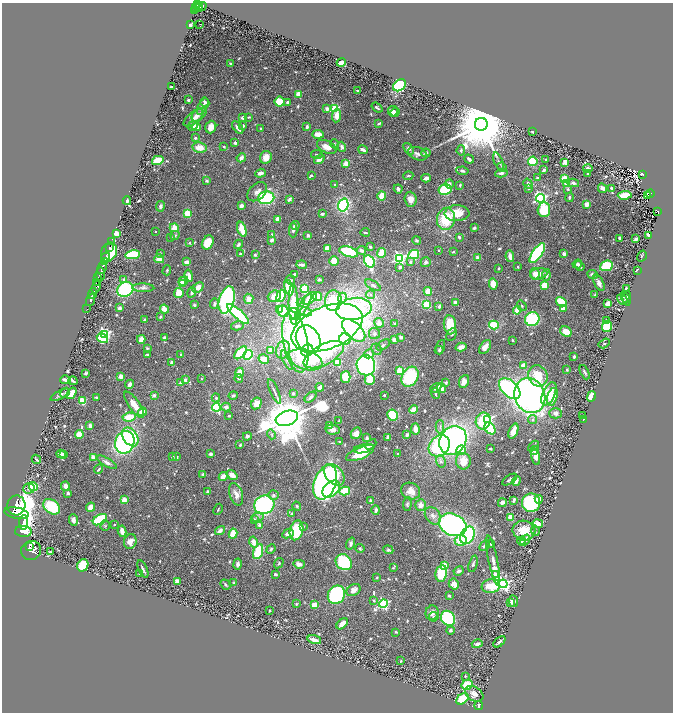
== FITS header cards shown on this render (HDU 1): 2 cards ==
NAXIS1  =                 1341
NAXIS2  =                 1420

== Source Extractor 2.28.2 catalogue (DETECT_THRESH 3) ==
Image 1341 x 1420 px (HDU 1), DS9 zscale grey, zoomed out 1/2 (1 PNG px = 2 x 2 image px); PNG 675 x 714 px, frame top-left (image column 1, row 1419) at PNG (2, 3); each listed source drawn as its Kron ellipse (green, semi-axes under 4 px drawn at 4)
Background 0.949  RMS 0.026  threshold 0.0775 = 3 sigma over >= 5 px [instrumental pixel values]
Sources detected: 814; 31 cannot appear on this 1/2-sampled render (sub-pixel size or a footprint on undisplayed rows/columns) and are neither listed nor drawn; of the other 783, the 500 brightest by FLUX_AUTO listed and drawn (283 fainter detections omitted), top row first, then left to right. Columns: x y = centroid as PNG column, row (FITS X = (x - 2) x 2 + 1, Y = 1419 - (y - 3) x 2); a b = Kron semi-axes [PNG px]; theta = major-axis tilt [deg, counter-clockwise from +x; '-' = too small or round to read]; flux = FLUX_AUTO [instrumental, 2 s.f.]
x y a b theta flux
197 4 3 2 - 600
199 6 2 1 - 190
200 7 6 3 31 610
196 8 4 2 - 310
194 10 3 2 - 260
200 24 2 1 - 59
190 25 3 2 - 38
230 63 3 3 - 7.5
341 63 5 3 - 28
400 85 7 5 40 420
171 87 3 2 - 9.1
358 91 3 2 - 7.8
298 94 2 2 - 130
188 100 2 2 - 9
205 102 5 4 - 15
280 102 5 5 - 130
288 102 3 3 - 13
203 106 9 4 61 22
335 108 3 3 - 380
377 108 6 3 -38 9.7
327 109 3 2 - 67
393 111 5 5 - 26
395 112 4 3 - 10
197 115 7 5 56 27
337 116 6 4 84 48
195 117 14 5 36 51
243 117 4 3 - 22
249 117 3 2 - 6.1
379 123 4 2 - 10
481 124 6 6 - 62000
192 126 5 4 - 37
243 126 3 2 - 7.5
196 127 5 3 - 41
211 127 6 5 - 49
307 127 4 3 - 13
238 128 7 3 -52 26
260 129 3 2 - 5.8
532 131 3 3 - 5.8
318 134 5 3 - 64
195 138 3 3 - 9.3
235 143 2 2 - 29
334 144 4 3 - 6.3
224 146 4 4 - 6.6
327 147 10 6 -27 56
342 147 5 3 - 20
199 148 7 5 -10 65
409 149 6 4 -51 17
363 150 5 2 - 31
461 150 5 3 - 13
426 153 5 4 - 12
317 154 6 3 -9 8.7
418 154 10 6 -21 24
266 157 6 6 - 56
241 158 5 3 - 24
319 159 6 3 38 23
469 159 5 3 - 16
545 159 2 2 - 6.1
158 160 6 4 16 95
499 161 9 2 -67 10
533 161 4 4 - 210
565 162 2 2 - 120
346 163 3 3 - 59
502 167 5 3 - 6.2
588 168 4 4 - 26
544 170 4 2 - 13
462 171 6 3 -9 11
260 173 5 3 - 24
501 173 6 3 11 17
588 173 2 2 - 31
643 174 4 3 - 140
311 175 2 2 - 15
408 176 5 2 - 6.5
426 178 5 3 - 27
538 178 4 2 - 7.8
564 179 4 4 - 100
207 181 3 3 - 10
567 183 4 3 - 79
573 183 6 3 -11 18
449 184 4 3 - 21
528 184 5 4 - 13
335 185 3 2 - 6.6
460 185 3 2 - 7
529 188 3 3 - 9.6
602 188 5 3 - 23
612 188 3 2 - 7
398 189 4 3 - 13
445 189 6 5 - 220
568 189 3 3 - 8.1
257 192 11 7 43 33
650 193 4 3 - 140
625 195 7 3 5 130
647 195 3 2 - 150
382 196 4 3 - 140
569 197 5 3 - 9.1
266 198 8 6 11 470
540 198 4 4 - 1300
290 199 3 2 - 19
410 199 7 6 - 41
127 201 4 3 - 12
587 204 3 3 - 54
343 205 6 5 - 860
160 206 5 4 - 18
241 206 4 3 - 21
544 210 7 6 - 270
658 212 4 3 - 120
187 213 3 3 - 100
457 213 12 8 2 100
322 214 4 3 - 9.6
278 219 3 3 - 58
446 219 11 9 79 220
295 226 4 4 - 24
174 228 4 4 - 60
474 228 4 3 - 11
242 229 8 3 -74 120
293 230 7 3 89 13
155 231 2 2 - 5.6
365 232 4 2 - 7.2
116 234 3 3 - 120
271 234 3 2 - 6.9
175 235 5 4 - 8.5
308 235 3 2 - 11
649 235 4 3 - 33
459 237 4 3 - 9.5
171 238 4 2 - 12
620 238 3 2 - 16
636 239 3 3 - 18
272 240 3 3 - 17
417 240 4 4 - 10
111 241 2 1 - 24
189 243 2 2 - 10
208 243 7 5 62 98
238 244 5 3 - 14
370 247 3 3 - 7
109 248 2 1 - 410
327 248 2 2 - 130
361 250 5 3 - 26
439 250 2 2 - 5.9
109 252 10 7 65 820
349 252 9 5 -18 310
453 252 3 2 - 6.3
240 253 3 3 - 7
381 253 5 3 - 110
537 253 11 5 55 660
160 254 4 3 - 5.9
564 254 3 3 - 14
133 255 7 4 8 310
255 255 3 3 - 8.7
414 255 5 4 - 280
510 256 6 3 -80 43
642 256 6 3 57 5.5
106 258 5 2 - 1700
399 258 4 4 - 1200
478 258 3 2 - 59
159 259 5 4 - 51
104 261 3 2 - 820
334 261 5 4 - 69
369 261 6 5 - 460
187 262 3 3 - 40
410 262 4 4 - 9.7
426 262 5 4 - 14
577 264 5 3 - 11
302 265 5 2 - 17
580 266 5 3 - 18
606 266 6 5 - 270
102 267 7 3 61 4000
400 267 3 3 - 15
518 267 2 2 - 10
499 268 2 2 - 11
167 270 5 2 - 6.7
637 270 3 2 - 10
101 274 7 3 90 1500
295 274 3 2 - 20
535 274 6 4 -83 36
539 274 9 5 8 47
546 275 6 3 84 24
593 275 5 3 - 24
189 276 6 3 -78 40
98 277 3 1 - 460
124 279 4 3 - 11
291 280 5 4 - 8.6
319 280 3 2 - 15
183 281 5 4 - 66
97 282 3 2 - 920
599 283 9 4 -63 27
182 284 4 3 - 36
493 284 6 4 -84 53
373 285 9 4 -31 17
544 285 4 3 - 100
96 287 6 3 70 940
198 287 6 4 43 41
289 287 8 4 -75 240
143 288 11 4 -2 18
305 288 4 4 - 140
626 288 2 2 - 9.5
125 289 8 7 - 560
428 291 4 4 - 71
192 292 5 3 - 17
179 293 5 5 - 82
92 294 5 2 - 2000
371 295 4 3 - 8.6
595 295 4 3 - 14
274 296 7 5 21 55
281 296 6 4 68 300
317 297 4 3 - 120
627 297 6 3 82 7.1
310 298 8 4 40 100
342 298 5 4 - 16
249 299 5 5 - 51
622 299 6 4 -43 21
626 299 7 3 -65 8.4
90 300 6 2 69 1700
227 300 14 7 75 1300
333 301 10 8 83 170
455 302 3 3 - 21
561 302 6 3 -30 150
300 303 4 4 - 5.5
214 304 5 3 - 17
294 304 21 5 -89 250
608 304 4 3 - 42
194 305 3 3 - 7
426 305 4 4 - 160
304 306 15 4 61 28
439 306 4 3 - 15
522 306 5 3 - 6.7
120 308 4 3 - 20
563 308 4 3 - 53
87 309 2 1 - 27
164 309 4 4 - 56
354 309 18 10 10 240
279 310 4 3 - 46
517 310 4 3 - 87
283 311 6 5 - 160
306 312 6 4 -14 14
238 314 14 4 -42 400
295 314 6 5 - 110
160 317 3 2 - 9.2
532 319 7 7 - 420
145 320 3 2 - 13
607 321 3 3 - 30
379 323 5 4 - 35
395 323 3 3 - 7.2
450 325 9 6 -84 150
494 325 5 4 - 210
237 326 6 4 12 18
607 326 5 5 - 220
327 328 37 21 22 6100
354 330 14 8 -44 390
566 332 6 4 -31 67
104 334 3 3 - 1200
374 334 5 5 - 16
452 335 7 4 61 9.8
401 337 2 2 - 30
102 338 6 4 -29 210
164 338 4 3 - 13
141 339 4 3 - 50
308 339 15 11 -62 1800
345 339 6 6 - 150
394 340 3 3 - 37
512 340 2 2 - 7.3
295 342 31 12 -80 580
604 343 6 3 33 6.7
383 345 8 4 36 13
440 347 7 3 69 7.9
461 347 5 3 - 31
485 347 8 5 55 37
147 348 3 2 - 5.9
376 349 6 5 - 13
271 350 4 4 - 37
283 350 9 6 71 37
307 350 6 5 - 410
439 350 4 4 - 6.8
241 353 8 4 46 240
181 354 2 2 - 6.6
369 354 5 4 - 32
147 355 4 3 - 7.6
248 355 5 4 - 210
324 355 22 10 28 210
574 357 3 2 - 8.8
264 359 5 4 - 53
287 360 10 3 -64 16
305 360 17 9 -18 350
337 362 3 3 - 120
172 363 4 3 - 21
366 365 10 9 - 1100
523 365 4 3 - 37
567 370 3 2 - 8.1
400 371 3 3 - 290
239 372 5 4 - 34
585 372 7 2 -65 9.8
86 373 3 3 - 11
121 376 3 3 - 70
538 376 11 9 -66 170
346 377 5 5 - 86
410 377 10 8 60 330
239 378 4 3 - 6.2
201 379 2 2 - 6.8
370 379 5 5 - 81
65 380 5 2 - 31
185 380 4 3 - 17
73 381 4 2 - 9.8
464 381 7 4 68 40
180 382 3 3 - 10
446 383 4 3 - 12
130 384 5 3 - 25
320 387 4 3 - 16
436 388 6 3 33 19
441 388 5 3 - 60
510 389 13 7 -44 750
274 391 13 2 -66 12
65 393 5 3 - 6.5
71 393 6 3 53 71
293 393 4 3 - 7.9
436 394 5 3 - 9.3
549 394 12 6 66 88
60 395 10 3 28 15
154 395 2 2 - 42
233 395 5 4 - 8.8
384 395 2 2 - 14
530 396 18 15 -68 2400
591 396 5 3 - 77
96 397 4 3 - 5.7
310 397 7 3 42 14
552 397 9 5 74 86
216 398 4 4 - 9.8
82 401 4 3 - 170
256 403 6 5 - 49
134 405 16 5 -55 82
216 407 4 4 - 770
226 407 5 4 - 21
414 409 5 4 - 63
142 412 4 4 - 74
556 413 6 5 - 24
392 415 6 5 - 350
229 416 2 2 - 8.5
583 416 4 2 - 5.8
129 417 7 4 7 110
287 418 11 7 19 37000
487 419 3 3 - 910
584 419 2 2 - 36
532 420 4 4 - 9.6
339 421 4 2 - 6.9
483 421 8 7 - 170
330 425 2 2 - 28
90 426 3 3 - 30
440 427 7 3 89 12
490 428 6 4 -52 250
415 429 5 3 - 51
332 430 7 5 -9 26
513 431 8 4 68 55
356 433 6 5 - 31
272 434 5 4 - 9.4
79 435 4 4 - 85
407 435 3 2 - 25
247 436 4 3 - 17
130 437 10 7 -55 310
367 438 3 3 - 9.4
388 438 3 3 - 27
453 440 15 13 55 1800
125 442 11 9 69 850
340 442 3 2 - 6.7
371 444 6 3 44 16
240 445 3 3 - 6.2
439 446 12 9 48 480
533 446 6 3 42 6.4
363 449 10 4 12 49
490 449 3 2 - 8.6
461 450 5 4 - 73
535 450 4 3 - 6.3
360 453 15 6 23 140
398 453 2 2 - 13
61 454 4 3 - 32
63 454 3 2 - 12
210 454 3 3 - 16
93 457 3 2 - 73
172 457 3 3 - 11
177 457 3 2 - 17
536 457 8 4 -75 47
36 459 5 2 - 8.5
441 461 6 4 -71 16
463 461 8 7 - 78
107 462 11 4 -31 24
99 469 5 2 - 9.5
203 474 4 2 - 9.3
232 475 6 3 -38 55
334 475 12 8 -48 500
223 477 4 3 - 50
510 479 8 3 34 11
516 481 5 3 - 23
325 482 18 11 69 1300
66 486 5 3 - 52
33 487 5 4 - 150
29 488 5 5 - 18
331 489 10 7 43 540
345 491 5 4 - 130
411 491 10 8 -25 51
208 492 3 2 - 18
68 493 3 3 - 15
236 494 12 6 -73 41
273 495 5 5 - 13
124 499 2 2 - 110
539 499 4 3 - 31
514 500 4 2 - 13
371 501 3 2 - 24
502 503 4 4 - 22
531 503 9 9 - 510
407 504 7 4 85 10
16 505 10 9 - 3600
264 505 10 9 - 660
421 505 6 5 - 35
297 506 4 3 - 7.3
52 507 9 6 -37 260
91 507 5 4 - 38
218 509 6 2 64 5.7
376 510 5 3 - 20
16 513 12 5 -10 5200
292 513 3 3 - 5.7
433 516 9 7 -55 31
257 517 6 4 12 15
511 517 3 3 - 89
255 519 3 3 - 8.1
73 520 6 4 -85 20
100 520 8 4 30 290
24 522 7 3 87 100000
538 523 5 3 - 54
114 524 3 2 - 7.6
259 525 2 2 - 57
453 525 14 11 -25 1400
105 526 5 4 - 7.7
303 526 4 3 - 6.8
296 530 10 6 75 220
524 530 11 10 - 130
122 531 6 4 -81 37
220 531 5 3 - 24
535 531 5 4 - 9.6
23 532 8 5 -4 14000
233 534 5 3 - 90
288 534 6 4 24 25
467 535 9 6 63 400
461 540 6 5 - 110
525 540 6 4 51 33
130 541 7 6 - 46
521 541 4 3 - 8.7
254 542 5 4 - 47
351 543 6 4 69 20
491 544 4 3 - 6.6
30 546 3 2 - 4900
484 546 6 4 45 16
271 549 5 3 - 7.1
360 549 4 4 - 7.2
388 550 5 3 - 14
31 551 10 9 - 6100
50 552 2 2 - 14
258 552 8 4 71 190
493 561 25 4 -78 47
344 562 9 7 -43 510
279 563 5 3 - 6.5
238 564 5 3 - 20
299 564 6 4 -14 24
473 564 8 3 74 11
83 565 6 5 - 140
444 566 3 3 - 180
393 568 3 2 - 6.2
143 569 9 2 -65 15
458 571 5 3 - 17
441 573 8 5 79 170
139 574 2 2 - 6.4
275 574 3 2 - 15
496 575 4 3 - 170
377 578 2 2 - 5.9
177 581 4 3 - 55
234 583 3 2 - 7.4
454 584 6 5 - 48
503 584 4 4 - 1700
225 585 5 3 - 11
491 586 9 7 11 140
354 590 7 5 33 37
336 595 9 8 - 730
449 596 3 2 - 11
374 600 4 3 - 7.8
513 601 6 4 -82 23
511 603 4 3 - 11
296 604 3 2 - 6.1
383 604 4 3 - 840
314 605 3 3 - 94
270 611 2 2 - 7.4
432 613 7 6 - 34
434 617 5 4 - 8
448 618 8 6 -57 530
342 624 7 3 44 39
450 630 4 4 - 13
396 632 3 3 - 6.6
314 640 7 3 -16 44
499 642 7 2 41 14
477 644 5 4 - 16
401 661 3 3 - 6.3
465 676 3 3 - 5.6
467 685 5 5 - 120
474 694 10 7 -32 31
462 699 7 4 37 150
479 705 4 2 - 11
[283 fainter detections neither listed nor drawn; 31 sub-pixel or undisplayed-footprint detections neither listed nor drawn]